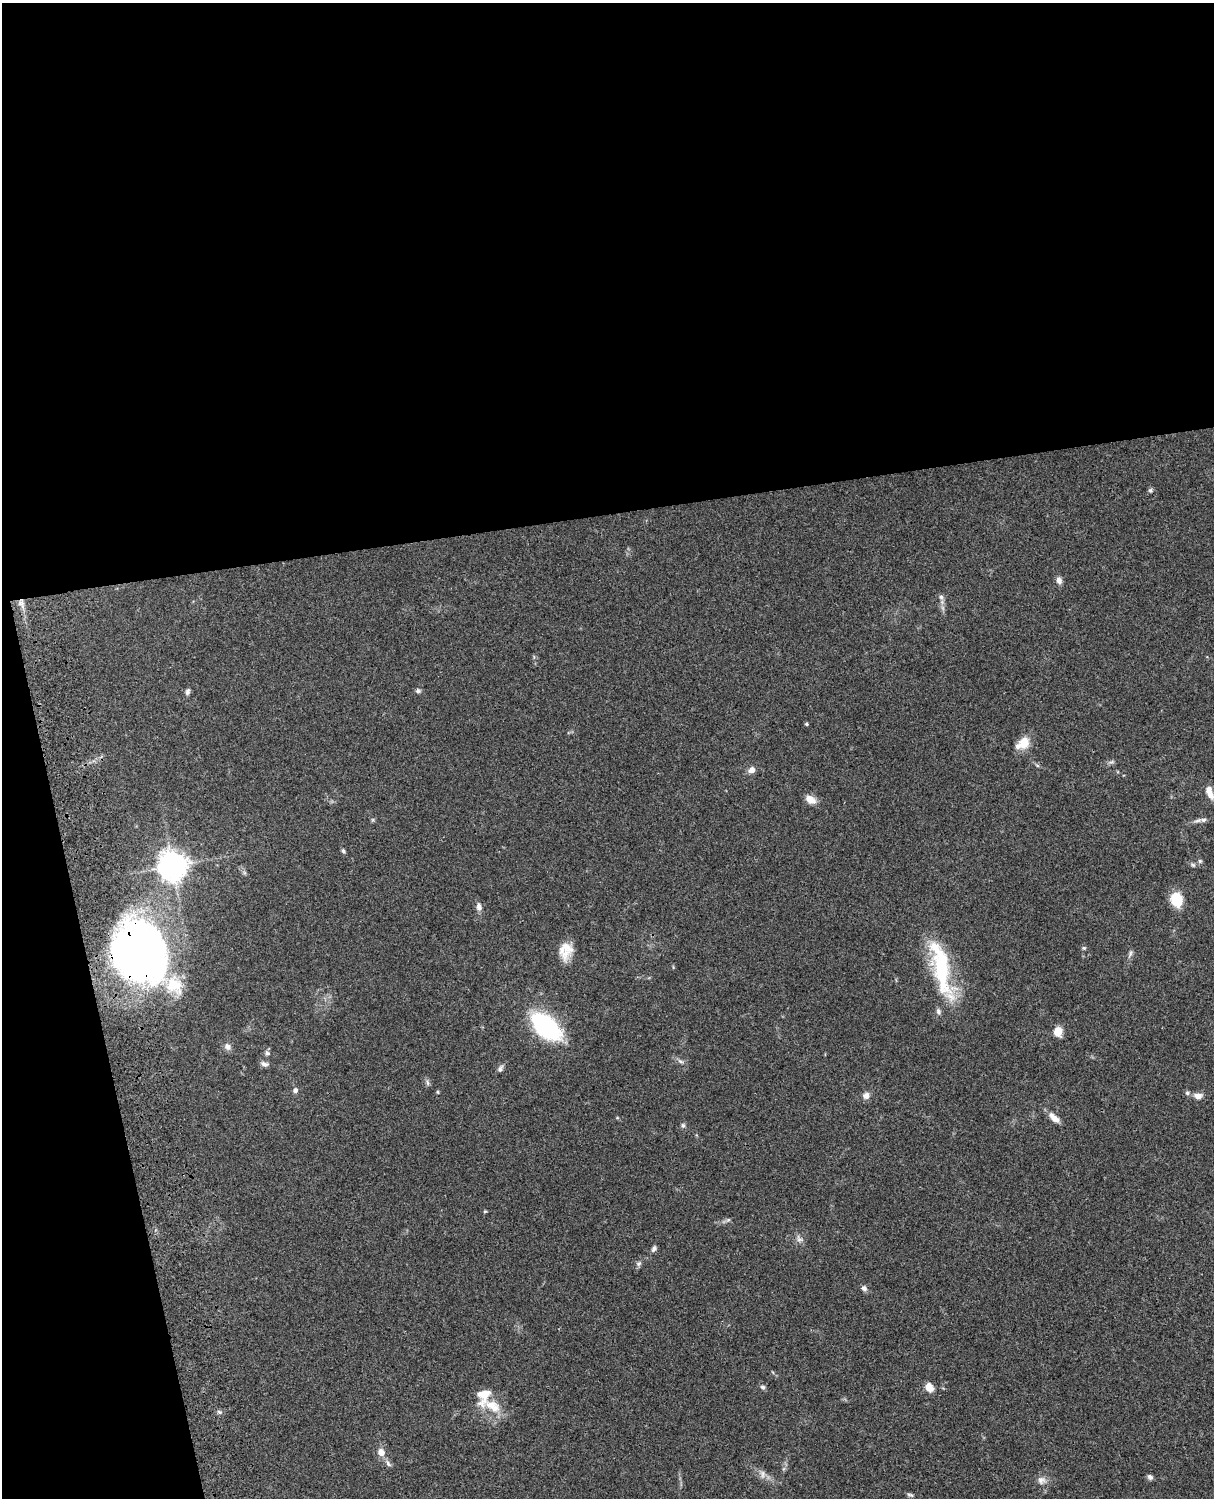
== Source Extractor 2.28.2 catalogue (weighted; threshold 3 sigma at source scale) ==
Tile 1 of 4 x 3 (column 1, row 1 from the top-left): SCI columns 121-1332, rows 3268-4763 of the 5088 x 4927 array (HDU 1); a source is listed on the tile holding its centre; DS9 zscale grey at full resolution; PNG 1216 x 1500 px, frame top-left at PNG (2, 3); no overlay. Shown black and unused: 39% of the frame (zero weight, under 3 of 4 exposures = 6% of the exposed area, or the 3 px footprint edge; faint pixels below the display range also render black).
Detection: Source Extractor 2.28.2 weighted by HDU 2 'WHT'; one run over the whole footprint, this tile lists its part. Background 0.0758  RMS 0.0059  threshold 0.0264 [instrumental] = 3 sigma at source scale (4.5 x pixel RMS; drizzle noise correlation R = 1.50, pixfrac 1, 0.05/0.05 arcsec/px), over >= 5 px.
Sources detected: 59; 5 inside a brighter listed object's ellipse — not listed separately; the other 54 listed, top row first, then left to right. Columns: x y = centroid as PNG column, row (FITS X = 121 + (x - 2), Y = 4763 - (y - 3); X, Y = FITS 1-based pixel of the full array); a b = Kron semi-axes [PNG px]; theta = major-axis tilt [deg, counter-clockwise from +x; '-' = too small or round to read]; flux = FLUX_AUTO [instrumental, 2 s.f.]
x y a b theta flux
1150 490 6 5 - 1.1
1059 580 9 7 -78 2.7
941 597 6 6 - 1.3
21 604 12 6 -63 2.8
418 691 7 6 - 1.2
187 692 9 6 76 1.7
806 724 5 4 - 0.7
1024 743 14 12 61 8.6
752 770 8 7 - 3.2
1209 792 17 8 -70 6
810 799 11 8 -32 6
1203 820 10 6 0 1.9
343 851 6 4 -47 1
1200 861 6 6 - 0.97
1193 865 6 5 - 0.99
172 866 9 9 - 740
1176 900 13 11 -73 16
479 907 9 7 -89 2.7
1084 948 6 4 19 0.82
140 952 60 48 -66 320
565 954 20 15 83 8.5
1130 954 10 4 65 1.5
942 969 75 18 -76 53
546 1027 31 17 -41 75
1058 1031 7 6 - 11
227 1047 10 8 -63 2.4
267 1053 7 5 -14 1.3
680 1061 9 5 -27 1.6
264 1064 11 6 -12 2
500 1069 11 5 62 1.6
427 1083 9 4 -81 1.2
295 1090 8 6 74 1.5
437 1092 4 4 - 0.66
1187 1093 6 6 - 1.1
866 1096 9 8 - 3
1198 1096 10 7 -5 3.9
1054 1118 16 7 -42 4.9
683 1125 7 5 77 1.2
485 1211 5 4 - 0.56
728 1220 7 4 18 1
799 1239 12 7 -50 2.3
654 1249 7 5 61 1.7
639 1263 8 6 44 1.5
864 1288 8 6 -50 1.8
763 1387 6 6 - 1.4
929 1387 10 8 -57 5.3
492 1406 26 14 -30 13
219 1412 7 4 -44 1
381 1452 9 7 -65 4.5
388 1463 11 5 -58 1.8
763 1474 11 7 -74 2.7
1150 1477 6 6 - 1.8
1041 1480 12 10 -1 3.4
910 1495 10 4 -6 1.1
Overlapping masked pixels (flux is a lower limit): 1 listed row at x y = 140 952
Isophote crosses this tile's border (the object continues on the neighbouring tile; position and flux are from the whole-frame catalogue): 1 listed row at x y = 1209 792